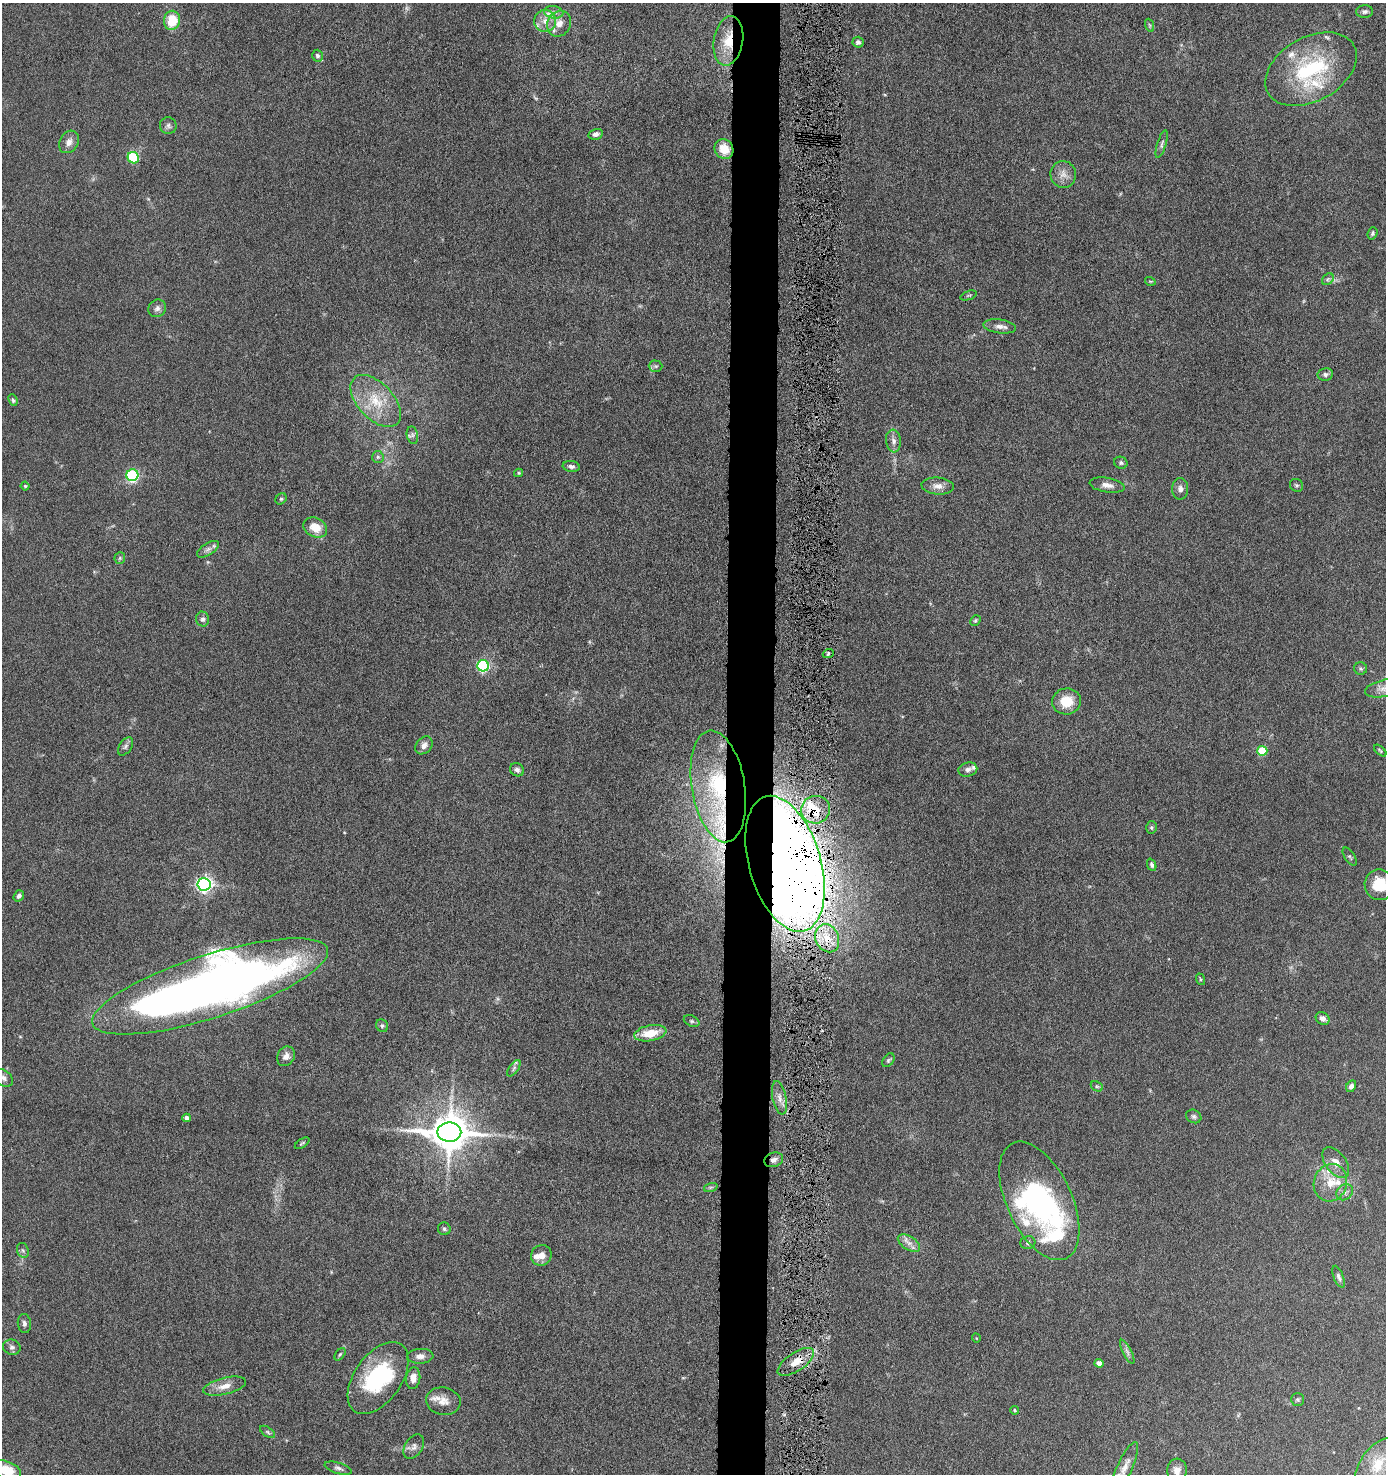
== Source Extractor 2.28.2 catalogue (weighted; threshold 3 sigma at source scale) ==
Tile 5 of 3 x 3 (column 2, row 2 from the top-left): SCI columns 1495-2878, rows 1477-2948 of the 4507 x 4427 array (HDU 1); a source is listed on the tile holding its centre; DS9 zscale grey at full resolution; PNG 1388 x 1476 px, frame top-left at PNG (2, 3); each listed source drawn as its Kron ellipse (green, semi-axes under 4 px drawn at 4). Shown black and unused: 4% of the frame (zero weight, under 6 of 11 exposures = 3% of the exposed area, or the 3 px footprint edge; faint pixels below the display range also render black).
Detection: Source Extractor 2.28.2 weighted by HDU 2 'WHT'; one run over the whole footprint, this tile lists its part. Background 0.0677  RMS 0.0054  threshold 0.022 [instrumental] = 3 sigma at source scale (4.09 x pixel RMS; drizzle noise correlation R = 1.36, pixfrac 0.8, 0.05/0.05 arcsec/px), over >= 5 px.
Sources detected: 135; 1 too faint to see at this stretch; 2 inside a brighter object's white glare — neither listed nor drawn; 16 inside a brighter listed object's ellipse — not listed separately; the other 116 listed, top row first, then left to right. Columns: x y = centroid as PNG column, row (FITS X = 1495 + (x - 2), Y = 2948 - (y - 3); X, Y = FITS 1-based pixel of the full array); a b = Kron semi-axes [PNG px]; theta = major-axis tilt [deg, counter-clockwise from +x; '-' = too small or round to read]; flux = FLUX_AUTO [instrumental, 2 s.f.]
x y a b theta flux
554 12 10 6 -10 2.1
1365 12 8 6 0 1.4
172 20 10 8 79 14
545 21 11 11 - 4.9
559 24 13 11 57 5.4
1149 25 7 4 -71 0.81
728 41 25 14 81 14
858 42 5 5 - 1.7
317 56 6 5 - 1.2
1311 69 49 32 29 51
168 126 8 8 - 1.6
596 134 7 5 14 1.9
69 142 12 9 61 3.5
1162 144 15 4 73 1.4
724 149 10 9 - 9.2
133 158 6 5 - 30
1063 174 13 13 - 4.3
1373 233 6 4 71 0.95
1328 279 7 5 45 1.2
1150 281 5 3 - 0.47
968 295 8 2 21 0.61
157 308 9 8 - 2.1
1000 326 16 7 -8 3
656 366 7 5 -1 1
1325 374 8 6 11 1.4
13 400 6 4 -69 0.85
376 401 31 18 -47 18
412 435 9 5 -80 1.5
893 441 11 7 -84 2.4
378 457 6 5 - 0.96
1121 463 7 5 -25 1.1
571 466 8 5 -8 1.7
519 473 4 4 - 0.57
132 475 6 6 - 60
1107 485 18 7 -9 3.3
1296 485 7 6 - 0.94
25 486 4 4 - 0.66
938 486 16 8 -5 3.9
1180 489 10 8 -90 2.3
281 499 6 5 - 0.81
315 527 12 9 -27 7.7
208 549 12 6 33 2.2
120 558 6 5 - 0.96
203 619 7 6 - 1.6
975 620 6 4 47 0.77
828 654 5 3 - 0.74
483 666 6 5 - 69
1361 669 6 6 - 1.1
1384 688 19 8 13 3.9
1067 701 14 13 - 11
424 745 10 7 47 2.7
126 746 10 6 55 1.4
1262 751 5 5 - 20
1380 751 7 3 -42 0.64
968 769 9 7 15 2.1
517 770 7 6 - 1.5
718 786 56 26 -81 57
815 810 14 13 - 14
1151 827 6 5 - 0.85
1350 857 10 5 -57 1
785 864 70 36 -73 1500
1152 865 6 4 -68 1.2
204 884 6 6 - 150
1379 885 15 14 - 14
19 896 6 5 - 1.6
827 938 14 11 -65 11
1200 979 6 4 -72 0.57
210 986 123 31 18 520
1322 1018 7 6 - 2.5
692 1021 8 5 -26 0.96
382 1026 7 5 -57 1
650 1033 16 7 11 10
286 1056 10 8 59 2.8
888 1060 8 5 51 0.93
514 1068 9 4 55 1.3
3 1078 11 7 -39 2.5
1097 1086 6 4 -28 0.86
1351 1086 6 4 61 2.2
779 1098 17 7 -78 3.8
1194 1116 8 6 -29 1.2
186 1118 4 4 - 2.8
449 1132 12 9 -1 1500
302 1143 8 3 33 0.7
774 1160 10 7 19 2.4
1336 1162 18 10 -53 4.8
1330 1183 19 16 71 11
711 1187 7 4 18 0.8
1345 1192 9 7 39 2.1
1039 1201 64 32 -65 110
444 1229 6 6 - 1.1
909 1243 12 6 -33 3.1
1028 1243 7 6 - 1.6
23 1250 8 5 -67 1.2
541 1255 10 10 - 4.3
1339 1277 11 5 -69 1.5
24 1323 9 6 -85 1.8
976 1338 4 3 - 0.35
12 1347 9 7 -16 1.6
1127 1352 13 4 -63 1.7
340 1354 7 4 53 0.77
420 1356 13 7 3 3.2
796 1362 21 9 34 7.8
1099 1363 4 4 - 4.2
378 1378 41 23 55 44
413 1378 11 7 84 4.4
225 1386 22 8 14 5.3
1297 1399 6 6 - 1
443 1401 17 13 -9 5.2
1015 1410 4 3 - 0.66
267 1432 8 4 -34 0.99
414 1447 14 9 58 2.7
1378 1464 31 17 52 14
1125 1467 28 7 66 5.1
338 1468 14 5 -16 1.8
6 1470 15 9 -20 14
1177 1470 11 10 - 3.5
Overlapping masked pixels (flux is a lower limit): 7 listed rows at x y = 728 41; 718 786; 815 810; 785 864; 827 938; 774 1160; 796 1362
Isophote crosses this tile's border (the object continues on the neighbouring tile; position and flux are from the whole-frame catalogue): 7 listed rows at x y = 1384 688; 1379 885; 3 1078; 1378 1464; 1125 1467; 6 1470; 1177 1470